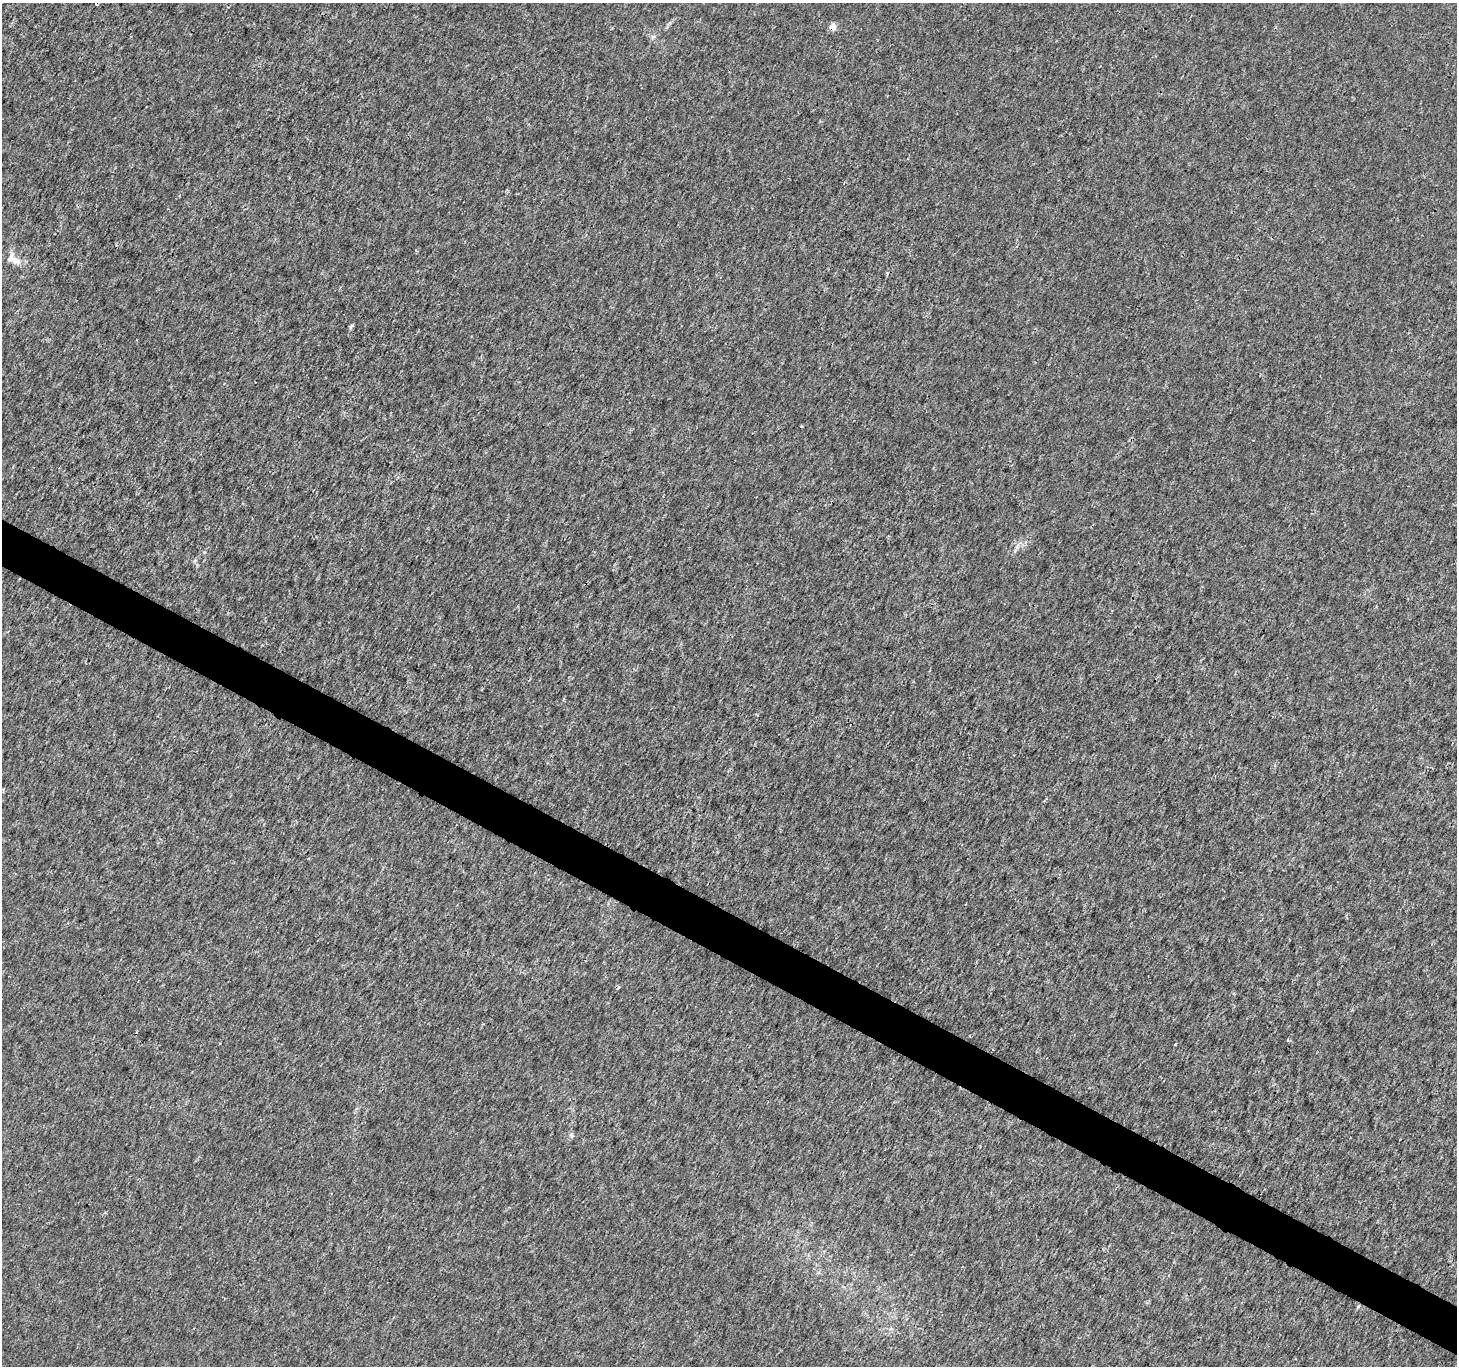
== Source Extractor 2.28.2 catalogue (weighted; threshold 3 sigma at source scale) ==
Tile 6 of 4 x 4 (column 2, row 2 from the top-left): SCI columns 1456-2910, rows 2924-4287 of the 5829 x 5912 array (HDU 1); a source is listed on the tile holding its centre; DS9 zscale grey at full resolution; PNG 1459 x 1368 px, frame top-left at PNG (2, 3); no overlay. Shown black and unused: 4% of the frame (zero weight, under 3 of 4 exposures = <1% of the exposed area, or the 3 px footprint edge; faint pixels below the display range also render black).
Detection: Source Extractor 2.28.2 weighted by HDU 2 'WHT'; one run over the whole footprint, this tile lists its part. Background 0.00177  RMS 0.0021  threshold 0.00935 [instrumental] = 3 sigma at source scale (4.5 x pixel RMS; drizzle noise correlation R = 1.50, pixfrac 1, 0.0396/0.0396 arcsec/px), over >= 5 px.
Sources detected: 6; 1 inside a brighter listed object's ellipse — not listed separately; the other 5 listed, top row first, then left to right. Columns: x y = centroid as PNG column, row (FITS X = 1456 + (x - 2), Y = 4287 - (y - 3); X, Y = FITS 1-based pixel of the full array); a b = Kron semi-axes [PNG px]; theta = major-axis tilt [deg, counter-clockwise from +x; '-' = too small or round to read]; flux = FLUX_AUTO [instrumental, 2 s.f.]
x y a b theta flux
832 27 5 4 - 3
16 261 13 8 -34 1.6
351 326 8 4 62 0.37
571 1135 7 6 - 0.52
1358 1306 6 4 62 0.33
Overlapping masked pixels (flux is a lower limit): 2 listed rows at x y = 832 27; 1358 1306